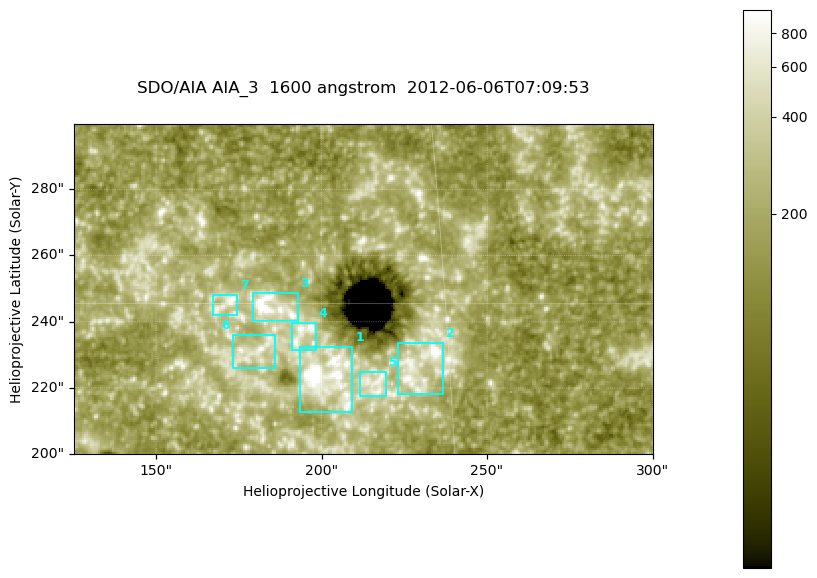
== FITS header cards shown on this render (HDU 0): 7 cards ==
TELESCOP= 'SDO/AIA '
INSTRUME= 'AIA_3   '
WAVELNTH=                 1600
WAVEUNIT= 'angstrom'
DATE-OBS= '2012-06-06T07:09:53.12'
CTYPE1  = 'HPLN-TAN'
CTYPE2  = 'HPLT-TAN'

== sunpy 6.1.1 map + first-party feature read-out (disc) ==
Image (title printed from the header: SDO/AIA AIA_3  1600 angstrom  2012-06-06T07:09:53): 287 x 164 px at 0.609 arcsec/px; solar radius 946 arcsec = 1552 px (partial field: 0.6% of the solar disc is inside the frame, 100% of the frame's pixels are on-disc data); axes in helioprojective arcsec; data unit not stated in the header (colour bar unlabelled)
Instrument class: DISC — disc imager (sunpy class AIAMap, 1600 A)
Bright regions (active regions / flare kernels): reference = the on-disc median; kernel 3 px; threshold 5 sigma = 333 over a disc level ~182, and >= 1.15x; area >= 47 px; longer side >= 3 px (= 1.8 arcsec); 7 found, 7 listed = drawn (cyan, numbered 1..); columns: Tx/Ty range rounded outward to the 2 arcsec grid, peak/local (2 s.f.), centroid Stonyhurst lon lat
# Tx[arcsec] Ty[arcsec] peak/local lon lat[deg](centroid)
1 192..210 212..232 26 +13 +14
2 222..238 218..234 5.7 +14 +14
3 178..194 240..250 10 +12 +15
4 190..198 230..240 5.5 +12 +14
5 210..220 216..226 4 +14 +13
6 172..186 226..236 4.2 +11 +14
7 166..176 242..248 5.2 +11 +15